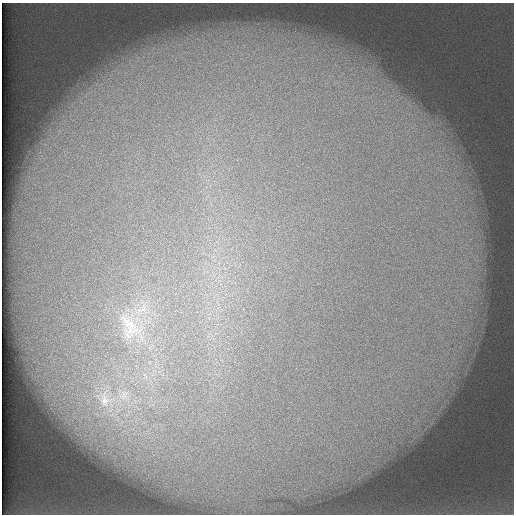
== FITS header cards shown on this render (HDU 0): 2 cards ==
NAXIS1  =                  512 /
NAXIS2  =                  512 /

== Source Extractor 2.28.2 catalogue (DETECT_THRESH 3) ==
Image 512 x 512 px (HDU 0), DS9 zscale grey, 1 PNG px = 1 image px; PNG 516 x 516 px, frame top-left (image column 1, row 512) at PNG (2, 3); no overlay
Background 111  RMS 4.4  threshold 13.3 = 3 sigma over >= 5 px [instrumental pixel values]
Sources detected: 3; all 3 listed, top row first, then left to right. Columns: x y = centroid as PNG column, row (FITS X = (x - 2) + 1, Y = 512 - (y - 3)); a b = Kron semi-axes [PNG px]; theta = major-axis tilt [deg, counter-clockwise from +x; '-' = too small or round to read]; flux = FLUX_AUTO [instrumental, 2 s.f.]
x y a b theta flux
130 327 44 27 -60 19000
124 395 11 7 -87 2100
105 400 20 13 -86 5700